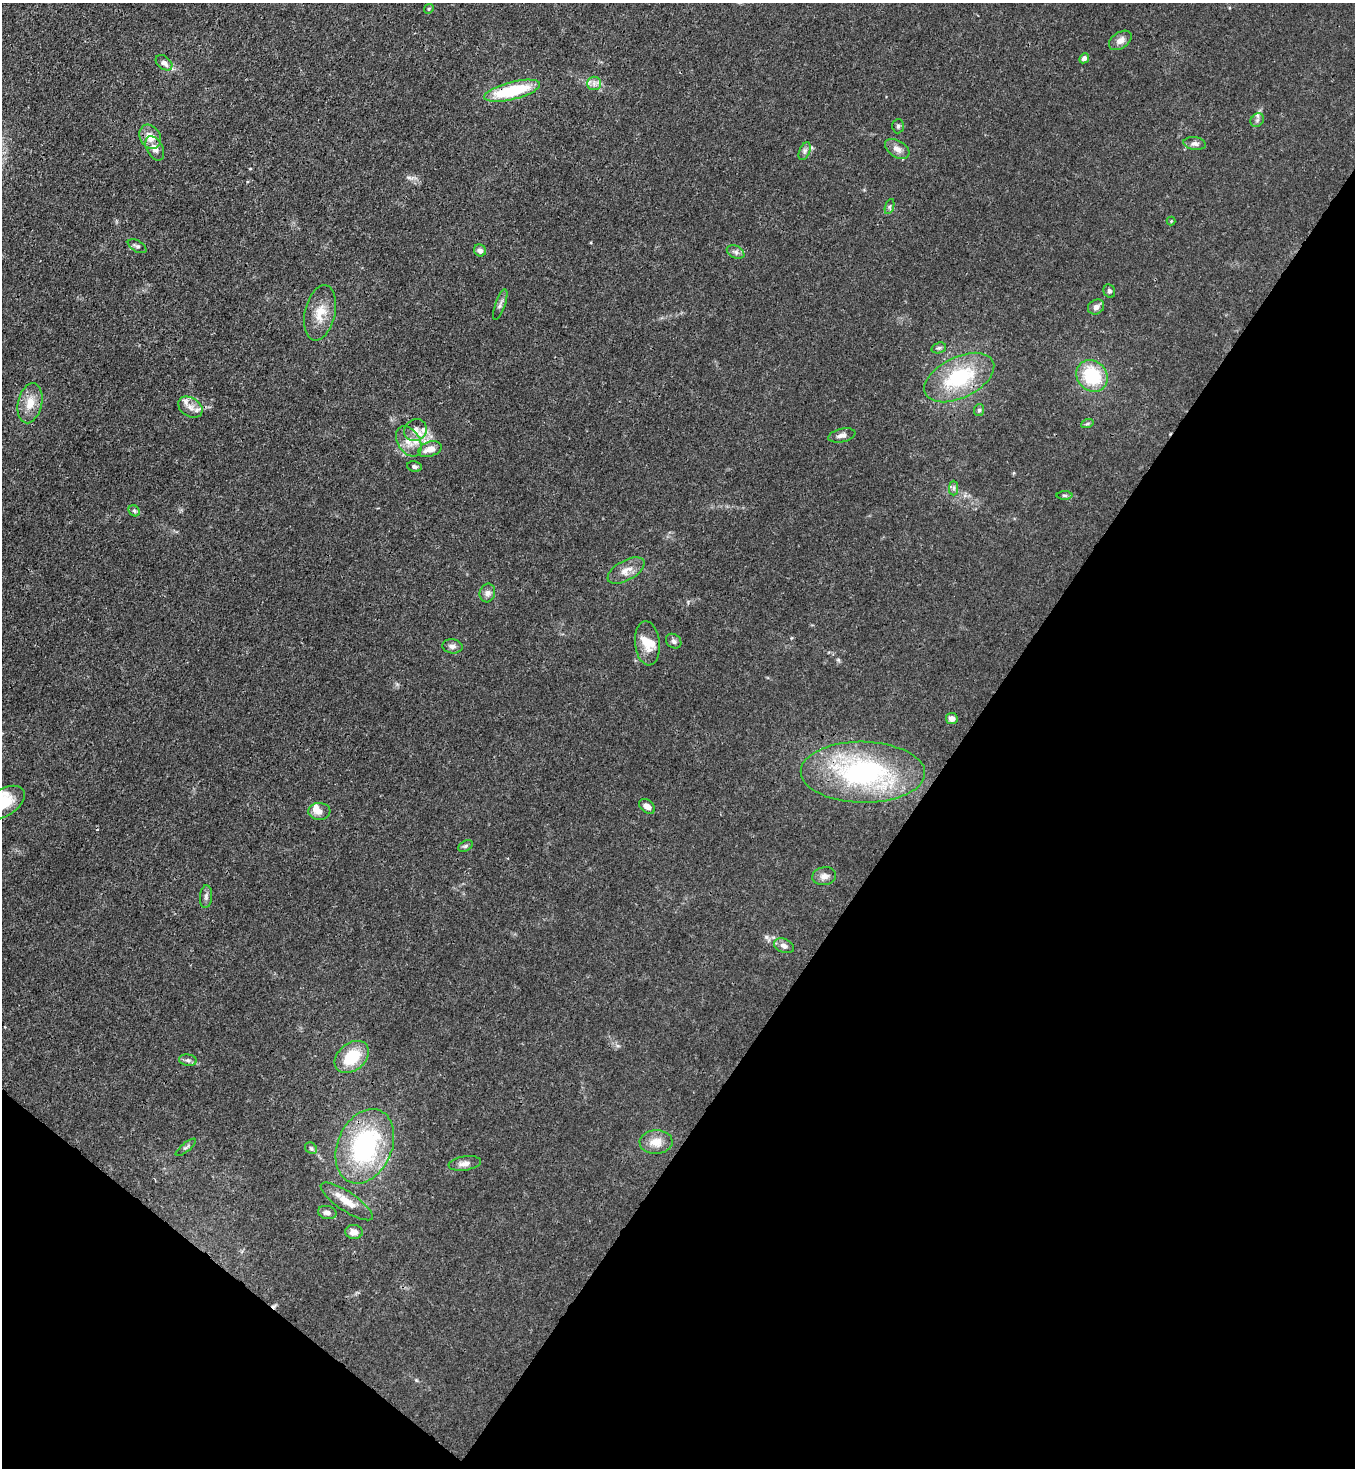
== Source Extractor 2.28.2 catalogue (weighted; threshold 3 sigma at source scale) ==
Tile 15 of 4 x 4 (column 3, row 4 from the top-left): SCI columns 2934-4286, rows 59-1524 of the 6005 x 5983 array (HDU 1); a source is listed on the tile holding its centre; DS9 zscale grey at full resolution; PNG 1357 x 1470 px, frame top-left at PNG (2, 3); each listed source drawn as its Kron ellipse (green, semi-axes under 4 px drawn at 4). Shown black and unused: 34% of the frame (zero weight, under 3 of 4 exposures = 7% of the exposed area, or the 3 px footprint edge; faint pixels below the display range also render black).
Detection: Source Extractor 2.28.2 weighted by HDU 2 'WHT'; one run over the whole footprint, this tile lists its part. Background 0.0192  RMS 0.0026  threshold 0.0117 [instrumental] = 3 sigma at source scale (4.5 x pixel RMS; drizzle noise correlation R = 1.50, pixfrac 1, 0.05/0.05 arcsec/px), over >= 5 px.
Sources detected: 69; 2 cosmic-ray / hot-pixel residue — neither listed nor drawn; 6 inside a brighter listed object's ellipse — not listed separately; the other 61 listed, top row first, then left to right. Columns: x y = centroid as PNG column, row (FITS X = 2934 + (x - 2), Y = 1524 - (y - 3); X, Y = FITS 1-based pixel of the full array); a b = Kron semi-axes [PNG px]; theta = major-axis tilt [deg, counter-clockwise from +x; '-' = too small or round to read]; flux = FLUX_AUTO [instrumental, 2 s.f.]
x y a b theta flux
429 9 5 4 - 0.35
1120 40 12 8 35 1.7
1084 58 5 4 - 0.75
164 63 9 6 -39 1.3
594 83 7 7 - 1.1
512 91 29 8 14 15
1257 120 7 6 - 0.7
898 126 7 6 - 0.57
150 137 13 10 -59 3
1195 144 11 6 -9 1
155 148 13 8 -62 1.7
897 149 13 8 -32 1.7
805 151 9 5 67 0.79
889 206 8 3 71 0.45
1171 221 4 4 - 0.23
137 246 10 5 -30 0.66
480 250 6 6 - 1.1
736 252 9 6 -27 0.83
1109 291 7 5 -65 0.56
500 305 16 5 70 0.89
1096 307 8 7 - 1.1
320 313 28 15 77 5.1
939 348 7 5 19 0.51
1092 376 17 14 -46 14
959 377 37 20 26 18
30 403 20 12 77 3.9
190 407 13 9 -33 2.1
979 410 6 5 - 0.5
1087 424 6 4 19 0.35
415 430 12 10 41 2.1
842 435 14 6 12 1.3
409 441 16 11 -57 3
430 449 12 7 19 2.5
414 467 7 5 -9 0.6
954 488 7 4 90 0.55
1064 495 8 4 -1 0.42
134 511 6 5 - 0.46
626 571 20 10 29 2.7
487 593 9 7 75 1.1
674 641 8 6 -38 0.86
647 643 22 12 -84 3.8
452 646 10 7 -6 1
952 718 6 5 - 1.6
863 772 62 30 -1 45
2 803 24 13 31 7.4
647 806 9 6 -39 1.3
319 811 11 8 -2 1.8
466 846 8 5 27 0.52
824 876 12 9 11 1.4
206 897 11 6 86 0.83
784 946 10 7 -21 1.2
352 1057 19 13 40 9
188 1060 9 5 -8 0.75
656 1142 16 12 3 3.3
365 1146 39 27 67 34
186 1147 12 4 39 0.6
311 1148 6 5 - 0.48
465 1163 16 7 9 1.5
347 1201 31 9 -34 4
327 1212 9 6 -14 1
354 1232 8 7 - 2.1
Overlapping masked pixels (flux is a lower limit): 3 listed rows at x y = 512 91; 959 377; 863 772
Isophote crosses this tile's border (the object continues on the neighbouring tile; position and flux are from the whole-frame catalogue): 1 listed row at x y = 2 803